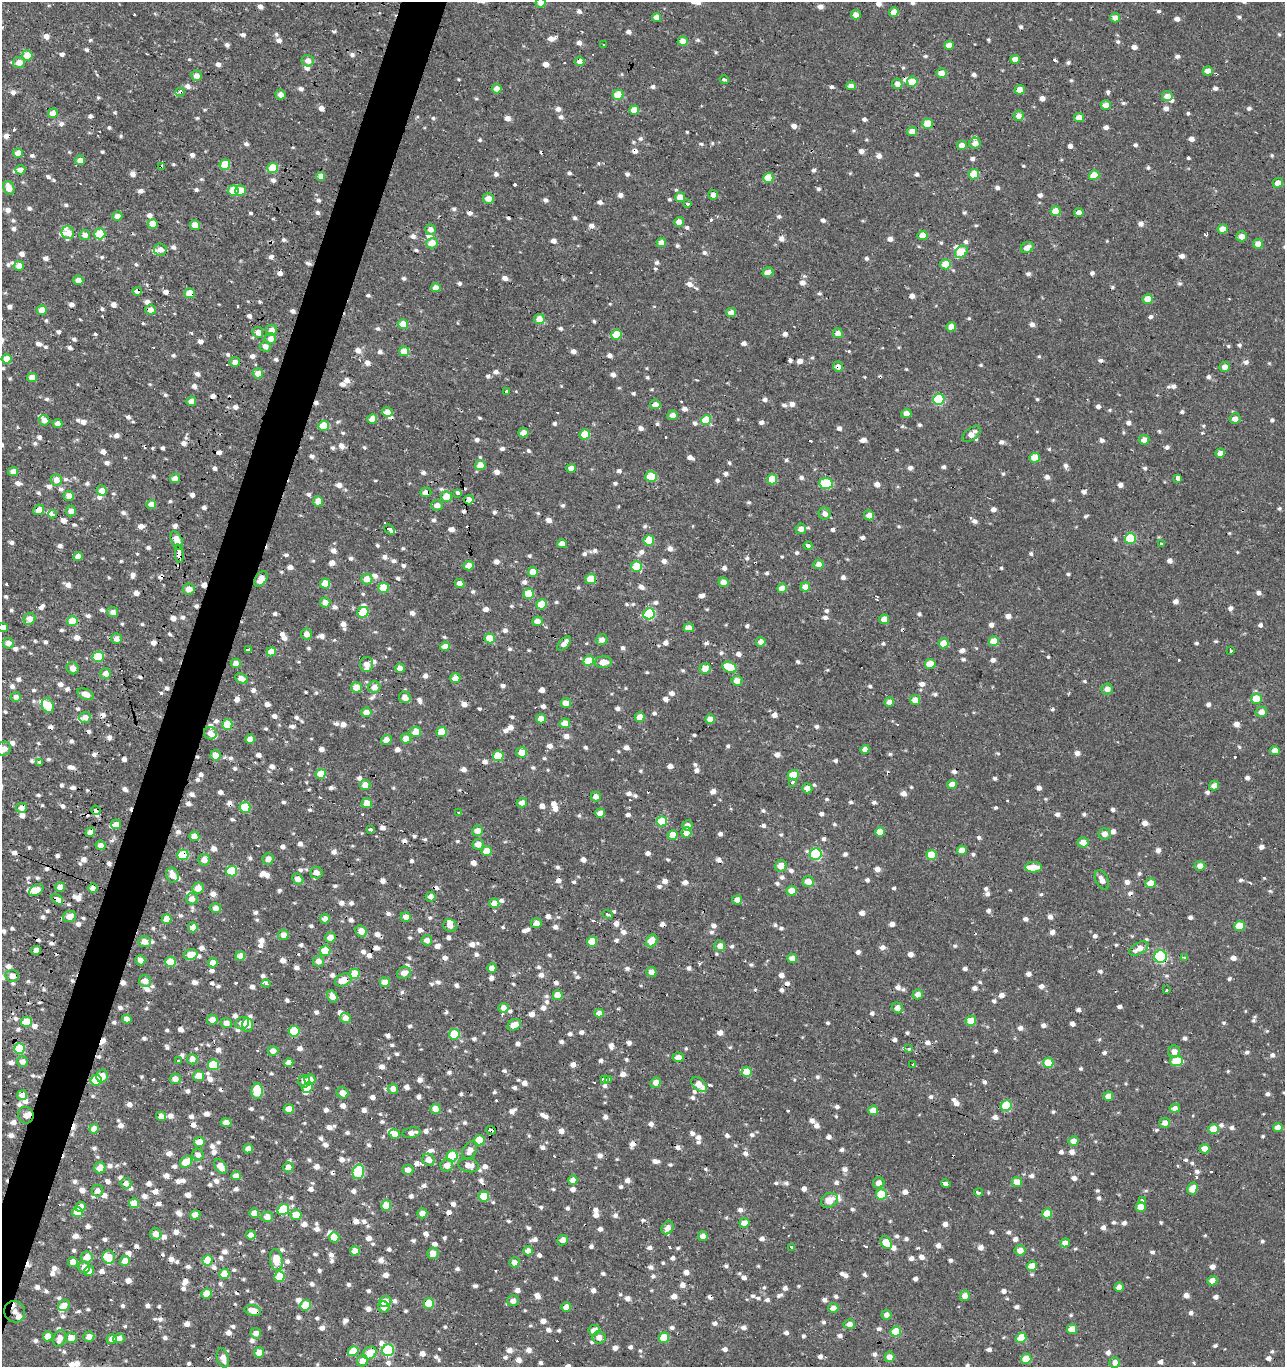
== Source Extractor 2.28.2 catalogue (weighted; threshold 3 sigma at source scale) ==
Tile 7 of 4 x 4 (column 3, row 2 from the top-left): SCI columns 2896-4178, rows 2733-4097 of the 5671 x 5497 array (HDU 1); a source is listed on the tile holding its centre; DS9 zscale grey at full resolution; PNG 1287 x 1369 px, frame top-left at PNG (2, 2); each listed source drawn as its Kron ellipse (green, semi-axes under 4 px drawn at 4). Shown black and unused: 3% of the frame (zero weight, under 2 of 3 exposures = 3% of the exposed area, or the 3 px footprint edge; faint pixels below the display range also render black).
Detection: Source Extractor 2.28.2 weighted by HDU 2 'WHT'; one run over the whole footprint, this tile lists its part. Background 6.43e-04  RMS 0.0025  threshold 0.0112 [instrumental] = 3 sigma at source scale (4.5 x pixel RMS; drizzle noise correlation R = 1.50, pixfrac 1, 0.0396/0.0396 arcsec/px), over >= 5 px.
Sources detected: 1840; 1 inside a brighter object's white glare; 75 cosmic-ray / hot-pixel residue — neither listed nor drawn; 38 inside a brighter listed object's ellipse — not listed separately; of the other 1726, all 500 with FLUX_AUTO >= 1.59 (the completeness limit of this list) listed and drawn (1226 fainter detections not listed), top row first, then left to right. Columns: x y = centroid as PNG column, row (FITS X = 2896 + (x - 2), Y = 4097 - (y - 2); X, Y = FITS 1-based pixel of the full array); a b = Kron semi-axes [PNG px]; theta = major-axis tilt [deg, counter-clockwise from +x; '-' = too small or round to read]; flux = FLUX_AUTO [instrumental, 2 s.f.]
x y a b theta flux
541 3 5 5 - 1.7
894 12 5 4 - 2.8
856 15 5 5 - 1.7
657 17 4 4 - 1.9
1115 18 5 4 - 1.8
683 41 5 4 - 2.8
603 45 3 3 - 2.5
949 45 5 4 - 2.7
27 55 5 5 - 5.6
1015 59 5 4 - 1.9
308 61 6 5 - 1.8
580 61 5 4 - 1.7
19 62 6 5 - 3
1208 71 5 4 - 2
942 73 5 4 - 2.7
196 76 5 5 - 2
724 79 5 3 - 2.3
912 82 5 5 - 5
897 84 5 5 - 1.8
851 86 5 4 - 2.3
497 89 5 5 - 2
1020 90 5 4 - 2.9
180 92 5 3 - 4.2
281 95 5 5 - 1.8
618 95 5 5 - 6.9
1167 96 5 5 - 2.3
1106 105 5 4 - 2.3
634 110 5 4 - 4.4
53 113 5 5 - 2.7
1019 116 5 5 - 1.6
1079 118 5 4 - 2.9
927 124 5 5 - 8.7
912 132 5 4 - 2.6
975 143 5 5 - 1.7
962 145 5 5 - 2
18 153 5 5 - 2.7
80 160 5 5 - 2
225 165 5 5 - 7.8
162 166 4 3 - 1.8
273 168 5 5 - 8.3
20 170 5 5 - 1.6
974 174 5 5 - 5.5
1094 175 5 5 - 5.4
321 176 4 4 - 1.7
768 178 5 5 - 6.9
1278 183 5 4 - 2.1
9 188 7 5 -67 3.1
233 190 5 5 - 8.1
241 190 5 5 - 4.5
713 195 5 5 - 1.6
680 197 5 5 - 3.1
488 198 6 5 - 1.9
688 204 3 3 - 1.8
1055 211 5 5 - 4.3
1079 213 4 4 - 1.6
117 216 5 5 - 2.2
679 222 5 5 - 2
153 224 5 4 - 4.1
195 225 5 5 - 2.6
431 229 5 5 - 1.7
1223 229 5 4 - 3
68 233 6 6 - 2.9
100 234 5 5 - 13
85 235 5 5 - 1.6
923 235 5 4 - 3.8
1242 236 5 5 - 1.9
661 242 5 4 - 2.2
432 243 6 5 - 3
1258 244 5 5 - 2.6
1027 248 7 5 27 1.9
160 250 6 6 - 1.8
961 252 7 5 42 7
946 264 5 5 - 6
19 266 5 5 - 2.7
768 272 5 4 - 2.1
78 280 5 5 - 2
436 288 5 4 - 2.5
137 291 5 4 - 1.6
189 293 5 5 - 5
1148 299 5 5 - 3.3
42 310 5 5 - 3.4
150 310 5 5 - 2
731 312 5 4 - 1.8
539 319 5 5 - 4.1
403 324 5 5 - 4.2
951 327 5 5 - 3.2
271 330 5 5 - 1.9
258 332 5 5 - 1.9
838 333 5 5 - 1.9
616 335 5 5 - 7.2
270 339 6 5 - 2
265 346 5 5 - 1.7
404 351 5 5 - 3.9
6 359 5 5 - 3.8
235 362 5 4 - 1.8
838 367 5 5 - 1.7
1225 367 5 5 - 1.7
258 373 5 5 - 2.8
32 378 5 4 - 2.7
506 392 3 3 - 1.7
939 399 6 5 - 18
191 401 5 4 - 2.8
655 404 5 5 - 2
387 412 5 5 - 2.1
906 413 5 4 - 1.8
673 415 5 5 - 1.7
372 419 5 4 - 2.8
1235 419 5 5 - 1.9
44 420 5 5 - 1.7
706 420 5 5 - 7.3
57 424 5 4 - 1.8
324 426 5 5 - 6.7
523 433 5 4 - 2.1
585 434 5 5 - 6.4
971 434 10 6 37 2.3
1144 440 5 5 - 1.9
1220 453 5 4 - 1.9
1035 458 5 5 - 4.6
480 465 5 5 - 2.7
571 468 5 4 - 1.7
13 472 5 4 - 2
651 477 6 5 - 8
175 478 5 4 - 1.9
1177 478 3 3 - 59
772 479 5 5 - 6.1
56 480 6 6 - 2.4
826 483 7 5 -7 15
102 491 5 5 - 2.5
426 492 5 4 - 2.4
458 493 4 3 - 1.6
69 496 5 5 - 2.3
446 497 5 5 - 4.9
469 500 5 4 - 2.1
318 501 5 5 - 2.9
151 504 5 4 - 2.6
437 505 6 5 - 1.7
39 510 5 5 - 2.5
71 511 5 5 - 1.9
52 514 4 3 - 1.7
825 514 6 6 - 1.8
869 515 5 5 - 2.2
801 529 5 5 - 1.8
390 530 6 4 -42 8.2
1130 538 5 5 - 12
177 540 10 5 -68 2.6
649 540 5 5 - 6.6
562 544 5 4 - 2.2
1161 544 4 3 - 1.7
808 546 4 3 - 3.7
179 554 9 4 -85 9.2
78 557 5 4 - 1.9
818 564 5 4 - 2
469 566 5 4 - 2.6
636 566 5 5 - 6.9
533 572 5 5 - 2.9
261 579 9 5 55 2.5
367 579 5 5 - 3.5
591 579 5 5 - 7.3
723 582 5 5 - 2.1
325 583 5 5 - 5.3
460 583 5 4 - 1.6
805 587 5 4 - 2.7
383 588 5 5 - 6.8
782 588 5 4 - 3.4
189 589 6 5 - 1.8
529 594 5 5 - 6.7
325 602 5 5 - 2
541 604 5 5 - 5.7
113 612 5 5 - 1.7
363 612 6 5 - 7.8
649 614 6 5 - 18
30 619 6 5 - 2.6
884 619 5 5 - 2.8
73 621 5 5 - 7.6
537 621 5 4 - 1.9
3 627 5 4 - 2.6
689 628 5 4 - 2.2
307 634 5 5 - 1.7
490 638 5 5 - 5.4
116 639 5 5 - 1.8
602 640 6 5 - 1.8
994 641 5 5 - 4.6
761 642 5 4 - 1.7
8 643 5 5 - 1.7
564 643 8 4 47 1.7
944 643 5 5 - 3.9
445 646 5 4 - 2.3
249 650 3 3 - 10
1231 650 3 3 - 1.8
271 652 5 4 - 3.3
98 657 5 5 - 13
589 661 5 5 - 6.9
603 662 8 6 4 2.8
236 663 5 4 - 1.8
366 664 7 6 - 1.8
930 664 5 5 - 4.8
730 667 7 5 -27 8.7
73 668 6 5 - 1.8
400 668 5 4 - 2.3
705 668 6 5 - 3.3
106 673 5 5 - 2
455 678 5 5 - 2.3
241 679 7 4 -24 2.1
737 681 5 5 - 2.1
356 687 5 5 - 3.7
374 687 6 6 - 2.4
1107 689 5 5 - 1.7
86 694 9 5 -22 2.1
16 697 5 5 - 1.9
405 697 6 5 - 2.1
1256 699 5 5 - 6.5
915 700 5 5 - 2.5
889 702 4 4 - 1.9
566 703 5 5 - 2.3
48 705 7 5 -68 5.8
366 712 5 5 - 2.5
1261 712 6 5 - 2
85 717 6 5 - 1.9
640 717 5 4 - 2.8
541 719 5 4 - 2.8
710 719 5 4 - 2.6
565 723 5 5 - 3.2
227 725 5 5 - 8
415 732 5 5 - 3.5
442 732 5 5 - 6.4
210 733 6 6 - 1.7
250 739 5 4 - 2.3
406 739 5 5 - 2.8
386 740 5 5 - 1.9
4 749 7 6 - 1.9
865 749 4 4 - 1.6
1275 750 5 4 - 2.4
522 752 5 5 - 2.8
215 755 5 5 - 2.7
498 756 5 5 - 8.7
40 762 4 3 - 2.1
321 774 5 5 - 5.5
793 775 5 5 - 4.9
793 782 3 3 - 1.7
365 785 5 5 - 2.6
952 785 5 4 - 2.7
1214 786 5 4 - 1.6
807 788 5 5 - 1.8
596 797 5 5 - 1.7
367 803 5 5 - 3.8
522 803 5 4 - 1.8
245 807 5 5 - 11
21 808 6 5 - 1.7
96 810 5 4 - 1.8
459 812 4 3 - 4.2
600 813 5 4 - 2.6
662 821 5 5 - 7.1
116 824 5 5 - 1.9
687 825 5 5 - 1.8
371 830 3 3 - 3.7
477 831 5 5 - 2.5
90 832 5 4 - 3.2
880 832 5 4 - 2.9
686 833 5 5 - 2.5
1105 834 6 5 - 1.8
673 835 5 4 - 3.8
194 836 5 4 - 2
1083 842 5 5 - 2.8
478 844 5 5 - 2.3
101 845 5 5 - 1.6
962 850 5 5 - 2.6
486 851 5 5 - 4.4
816 854 6 5 - 22
183 855 5 5 - 12
932 855 5 5 - 7.2
268 859 6 5 - 1.7
204 860 6 5 - 2
781 866 6 5 - 3
1200 866 5 5 - 1.8
1033 867 8 5 -1 3.5
232 871 5 5 - 12
316 873 6 6 - 1.6
172 875 8 6 -73 2.5
298 879 6 4 -43 2
1102 880 10 6 -63 1.8
808 881 6 5 - 2.8
1151 883 5 5 - 4.5
60 887 5 4 - 2.7
93 888 4 4 - 2.2
198 888 6 5 - 3.1
36 890 8 5 34 2.9
792 891 5 5 - 3.1
431 897 5 5 - 1.7
57 899 7 4 -37 3
192 899 6 5 - 2
737 900 5 4 - 1.9
494 903 5 5 - 2.5
216 908 5 5 - 1.9
607 914 5 3 - 2.1
69 917 6 5 - 3
406 917 5 5 - 1.8
166 919 5 5 - 3
325 919 5 5 - 1.8
536 923 5 5 - 1.8
450 926 7 6 - 1.6
1239 926 5 5 - 6.8
193 927 5 5 - 2.2
361 931 6 5 - 3
283 935 5 5 - 1.7
330 937 5 5 - 2.7
427 940 5 5 - 1.7
651 941 7 5 60 4.1
144 942 6 5 - 2.1
592 942 5 5 - 6
720 946 5 5 - 1.9
1139 948 10 5 30 2.5
36 950 5 4 - 2.4
325 951 5 5 - 7
191 954 7 5 15 3.4
240 956 5 4 - 2.4
1161 956 6 6 - 35
1185 957 3 3 - 1.6
792 958 5 4 - 2.7
140 960 5 4 - 1.9
318 961 5 5 - 2
170 962 5 5 - 7.1
213 963 5 4 - 2.7
492 968 5 4 - 1.7
651 972 5 5 - 1.9
404 973 7 6 - 2
354 974 5 5 - 7.3
12 976 6 6 - 1.9
343 980 9 6 22 3.6
145 981 6 6 - 1.8
385 982 5 5 - 2.5
266 983 4 3 - 2.5
1166 990 3 3 - 1.6
918 994 5 5 - 1.8
558 995 5 5 - 3.5
332 996 6 5 - 1.9
503 1008 5 5 - 2
897 1008 6 5 - 1.9
599 1013 5 4 - 1.8
345 1018 5 5 - 1.8
127 1019 5 4 - 1.8
212 1020 5 5 - 2.2
971 1021 5 5 - 5.8
26 1022 5 5 - 7.4
226 1023 6 5 - 1.7
242 1023 7 6 - 2.5
248 1025 7 5 -89 3.3
514 1025 7 5 29 3
294 1031 5 5 - 9.7
454 1034 5 5 - 8.5
19 1048 5 5 - 13
909 1049 3 3 - 1.7
273 1051 5 5 - 1.7
1174 1052 6 6 - 1.8
678 1057 6 5 - 1.9
192 1059 5 5 - 2.7
22 1061 5 5 - 1.8
178 1061 3 3 - 6
1176 1061 6 5 - 9
289 1063 4 4 - 1.7
1048 1063 5 5 - 6.8
913 1064 3 3 - 2.2
213 1065 5 5 - 9.1
747 1072 5 5 - 5.8
102 1076 6 5 - 2.3
199 1076 5 5 - 3.8
175 1079 5 5 - 2
604 1079 3 3 - 4
609 1079 3 3 - 3.6
96 1080 5 5 - 7.3
310 1080 5 5 - 3
304 1081 6 5 - 1.9
656 1083 5 5 - 2.1
699 1085 9 5 -41 3.6
308 1087 5 5 - 3.6
393 1089 5 5 - 1.8
257 1091 8 5 -90 10
342 1093 6 5 - 2.2
22 1095 5 5 - 1.8
1108 1096 5 4 - 2
1006 1105 5 5 - 12
1175 1108 5 4 - 1.6
289 1109 5 5 - 2.9
435 1109 5 5 - 2.6
873 1110 5 5 - 2.7
26 1115 8 7 - 3.1
161 1116 5 4 - 1.9
226 1123 5 4 - 1.7
1165 1123 5 5 - 1.8
1278 1127 5 4 - 1.9
94 1129 5 4 - 2.6
1214 1129 5 5 - 5
491 1130 5 3 - 7.6
411 1133 9 5 10 1.7
394 1134 5 5 - 1.8
479 1140 5 5 - 6.3
1074 1141 5 5 - 2.5
199 1142 5 5 - 3.2
248 1149 5 4 - 1.9
1205 1149 5 5 - 2.4
470 1150 9 6 59 2.2
198 1155 6 5 - 1.7
452 1156 6 5 - 16
429 1160 6 6 - 2.2
186 1162 6 5 - 7.1
447 1165 6 6 - 2.2
469 1165 10 7 -10 2.4
221 1166 8 5 -55 3
288 1167 5 5 - 1.8
100 1168 5 5 - 2.7
408 1170 5 5 - 1.8
358 1172 7 5 76 17
236 1176 5 4 - 2
573 1180 5 4 - 1.9
1017 1182 5 5 - 2.5
126 1183 5 5 - 1.6
879 1183 6 5 - 1.7
946 1183 5 3 - 6.4
1192 1188 6 5 - 3.2
98 1191 6 5 - 1.6
979 1192 4 3 - 3.6
881 1194 5 5 - 8.7
484 1196 5 5 - 7.4
829 1200 9 7 33 2.7
1142 1200 3 3 - 2.6
134 1203 5 5 - 4.1
386 1206 5 5 - 5.6
80 1207 5 4 - 2
1141 1207 5 5 - 3.5
283 1209 6 5 - 13
77 1212 5 5 - 6.6
254 1213 5 5 - 2.6
422 1213 5 5 - 1.7
1047 1213 5 5 - 5.4
195 1215 5 4 - 2.6
296 1215 5 5 - 3.9
267 1217 5 5 - 2.3
744 1223 5 5 - 2.5
668 1228 7 5 56 1.7
156 1234 6 5 - 2.3
251 1235 5 4 - 1.7
703 1236 5 4 - 1.8
334 1237 5 5 - 2.9
563 1240 5 5 - 1.7
886 1243 7 5 -49 5.2
1065 1243 5 4 - 1.7
792 1247 4 3 - 4.6
1020 1250 5 5 - 2.5
355 1251 5 4 - 2.2
528 1251 5 4 - 2.2
433 1253 6 5 - 2.4
87 1257 6 5 - 3.1
109 1257 6 6 - 3.5
207 1260 5 5 - 7.3
276 1260 11 6 -81 4.6
125 1261 5 5 - 3.3
73 1262 5 5 - 1.9
514 1262 5 5 - 1.8
1032 1266 5 5 - 3.9
84 1268 5 5 - 2.7
89 1271 5 4 - 1.6
224 1274 5 5 - 5.2
279 1277 5 5 - 7
1212 1281 5 5 - 2
1119 1287 5 4 - 1.9
207 1294 5 5 - 3.9
965 1296 5 5 - 1.9
385 1301 6 5 - 3
513 1301 6 5 - 1.7
429 1303 5 5 - 6.8
64 1305 6 5 - 2.6
305 1305 5 5 - 6.8
384 1307 6 5 - 1.9
566 1307 5 4 - 2.6
833 1308 5 5 - 2.6
253 1311 8 5 -15 2.3
15 1312 11 10 - 4.1
887 1315 5 5 - 1.6
849 1324 5 5 - 1.7
1072 1329 5 5 - 3.5
594 1330 6 5 - 2.5
896 1332 5 5 - 7.2
256 1333 5 5 - 1.6
48 1336 5 5 - 2.8
89 1337 5 5 - 1.8
599 1337 6 6 - 2
59 1338 8 6 73 2.2
71 1338 5 5 - 2.9
119 1338 5 4 - 1.8
664 1338 5 5 - 6.9
1021 1338 5 5 - 7
111 1339 5 5 - 1.7
388 1350 6 5 - 19
353 1351 5 5 - 5.2
259 1352 5 5 - 2.6
370 1353 7 6 - 4.5
889 1357 5 5 - 1.9
223 1358 10 6 -74 2.1
1026 1359 5 5 - 5.3
363 1361 6 5 - 2.9
1115 1362 5 5 - 1.6
Overlapping masked pixels (flux is a lower limit): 24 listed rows (the first 20) at x y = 580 61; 180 92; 162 166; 137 291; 189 293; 838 367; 426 492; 469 500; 39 510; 177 540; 179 554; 96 810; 183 855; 93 888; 57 899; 607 914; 1161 956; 343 980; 213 1065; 199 1076
Isophote crosses this tile's border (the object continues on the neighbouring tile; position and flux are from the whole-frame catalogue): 4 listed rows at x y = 541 3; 9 188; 3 627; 4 749